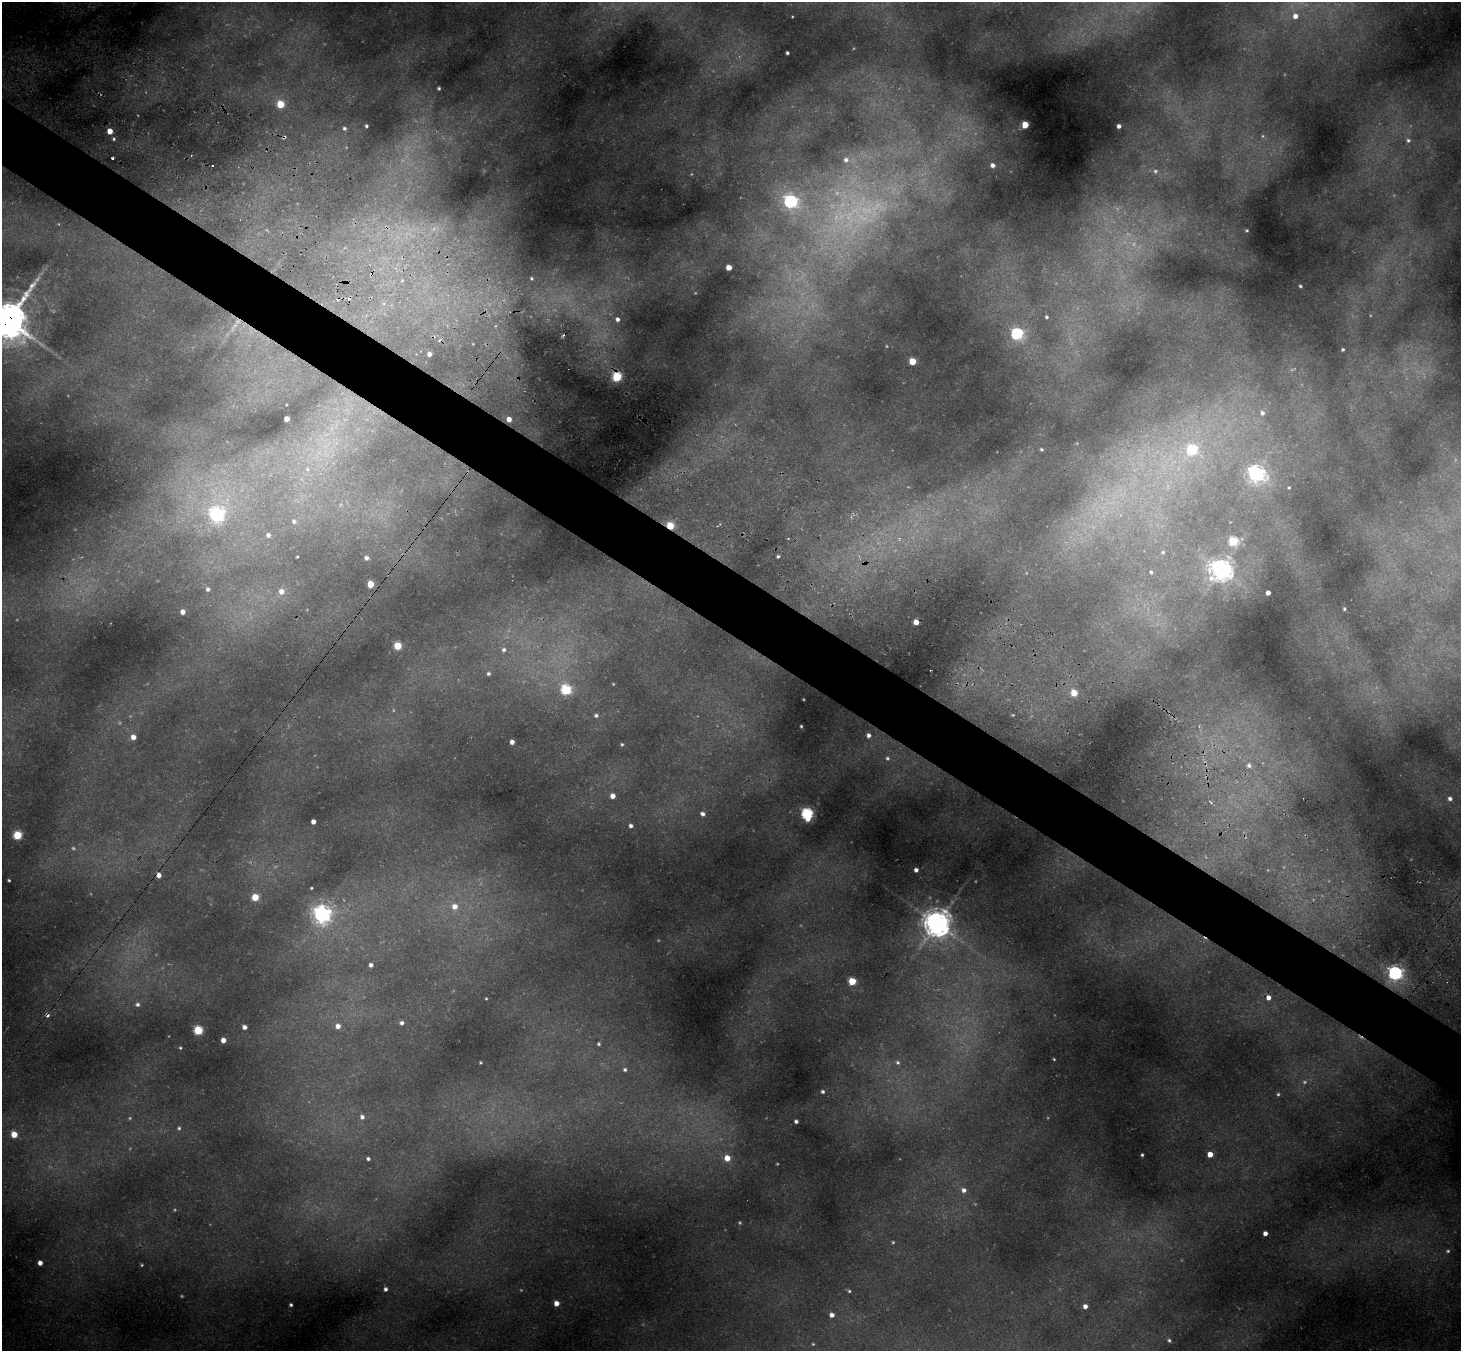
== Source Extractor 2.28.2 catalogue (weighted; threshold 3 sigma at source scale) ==
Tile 11 of 4 x 4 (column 3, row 3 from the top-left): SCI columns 2985-4443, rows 1698-3046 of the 5988 x 6014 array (HDU 1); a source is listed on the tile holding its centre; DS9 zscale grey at full resolution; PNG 1463 x 1353 px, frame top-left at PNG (2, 2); no overlay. Shown black and unused: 5% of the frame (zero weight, under 3 of 4 exposures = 7% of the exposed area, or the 3 px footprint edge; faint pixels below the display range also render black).
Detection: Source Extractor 2.28.2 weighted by HDU 2 'WHT'; one run over the whole footprint, this tile lists its part. Background 0.355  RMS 0.017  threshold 0.0769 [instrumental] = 3 sigma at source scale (4.5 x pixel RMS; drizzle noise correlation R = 1.50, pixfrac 1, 0.05/0.05 arcsec/px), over >= 5 px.
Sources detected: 159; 23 too faint to see at this stretch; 5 cosmic-ray / hot-pixel residue — not listed; the other 131 listed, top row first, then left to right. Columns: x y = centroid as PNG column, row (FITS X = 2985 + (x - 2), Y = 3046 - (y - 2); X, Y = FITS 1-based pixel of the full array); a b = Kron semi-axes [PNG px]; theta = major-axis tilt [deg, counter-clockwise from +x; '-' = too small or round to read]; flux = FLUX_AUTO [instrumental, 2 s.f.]
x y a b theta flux
1295 16 6 5 - 12
787 53 3 3 - 3.7
439 88 3 3 - 2.9
280 104 5 5 - 66
1025 125 5 4 - 48
366 126 3 3 - 3.1
1119 126 4 4 - 6.9
344 128 6 5 - 4.4
110 131 4 4 - 20
284 137 6 3 52 2.5
114 139 4 4 - 2.5
1408 140 8 7 - 6.4
112 158 3 3 - 3.7
846 160 8 7 - 8.2
993 165 4 4 - 7.6
1155 171 7 6 - 4.9
791 201 7 6 - 370
267 230 6 4 -71 3.2
1247 230 3 3 - 2.1
729 267 5 4 - 17
531 278 4 4 - 2.2
402 280 8 5 63 4.7
1300 286 3 3 - 2.6
1047 317 3 3 - 2.9
617 319 6 6 - 7.9
8 320 15 12 59 5700
234 327 24 6 53 21
1017 334 6 6 - 250
1343 349 3 3 - 2.6
429 354 4 4 - 8.4
912 361 5 5 - 48
617 377 5 5 - 140
1262 413 8 7 - 11
287 419 4 4 - 18
509 419 4 4 - 11
1041 449 3 3 - 2.3
1192 450 6 6 - 140
307 469 10 8 -79 13
1256 474 7 7 - 670
1168 486 7 5 90 5.3
1289 488 3 3 - 2
340 505 8 4 71 3.7
216 514 7 7 - 440
294 521 8 7 - 8.8
670 526 5 4 - 62
268 535 7 7 - 8.9
788 539 4 3 - 1.4
1233 541 5 5 - 110
1163 552 6 5 - 3.4
778 556 4 4 - 3.3
297 557 3 2 - 1.7
366 558 5 5 - 6
1221 570 8 8 - 1300
1151 572 6 5 - 3.6
370 584 5 5 - 32
208 589 5 4 - 4.8
281 591 7 7 - 15
1268 593 4 4 - 10
1344 609 4 3 - 2.7
183 612 4 4 - 10
916 622 4 4 - 20
398 646 5 5 - 64
504 650 7 6 - 5.2
488 673 5 4 - 3.6
613 684 3 3 - 1.4
566 689 6 5 - 160
1074 693 5 5 - 38
596 715 5 5 - 4.3
1013 715 6 5 - 3.2
801 726 3 3 - 1.9
868 735 4 4 - 5.6
133 737 5 5 - 13
512 742 4 4 - 9.7
622 744 4 4 - 2.2
887 758 5 4 - 2.9
1249 765 7 6 - 6.4
613 796 4 4 - 14
1450 798 5 4 - 5.7
702 814 5 4 - 6.2
807 814 6 5 - 260
313 822 4 4 - 10
631 826 4 3 - 5.3
17 835 5 5 - 98
916 870 4 4 - 7.6
159 875 4 4 - 12
9 880 3 3 - 2.2
311 888 3 3 - 1.8
255 897 5 5 - 45
455 906 7 7 - 16
322 914 7 7 - 820
937 923 9 9 - 2300
371 965 4 4 - 6.2
1395 973 6 6 - 500
852 981 5 5 - 63
486 998 3 3 - 1.5
1268 998 4 4 - 11
137 1004 6 6 - 6.1
402 1023 5 4 - 6.3
338 1026 5 5 - 11
244 1027 4 4 - 7.8
198 1030 5 5 - 110
223 1040 4 4 - 15
599 1044 4 4 - 2.9
180 1048 3 3 - 2
898 1062 7 6 - 4.6
481 1063 3 2 - 1.7
625 1069 4 4 - 3.4
823 1092 4 4 - 4.4
1278 1094 4 4 - 2.3
362 1117 6 5 - 6.9
796 1121 4 4 - 5.3
179 1128 6 5 - 3.6
14 1134 5 5 - 31
1210 1154 4 4 - 22
1142 1155 3 3 - 2.7
727 1158 6 5 - 29
368 1159 4 3 - 4.1
964 1190 6 6 - 7.8
1265 1233 4 4 - 10
893 1242 3 3 - 1.9
1448 1251 7 6 - 4.8
40 1263 4 4 - 11
142 1265 4 3 - 1.8
385 1289 4 4 - 5.5
849 1291 5 4 - 3
556 1303 4 4 - 16
291 1305 3 3 - 3.2
1085 1306 5 5 - 10
832 1315 5 5 - 10
1169 1340 5 4 - 3.5
813 1344 5 4 - 2.2
Overlapping masked pixels (flux is a lower limit): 6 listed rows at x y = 284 137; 8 320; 617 377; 670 526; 916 622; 159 875
Isophote crosses this tile's border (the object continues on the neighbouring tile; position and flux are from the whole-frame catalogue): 1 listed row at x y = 8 320